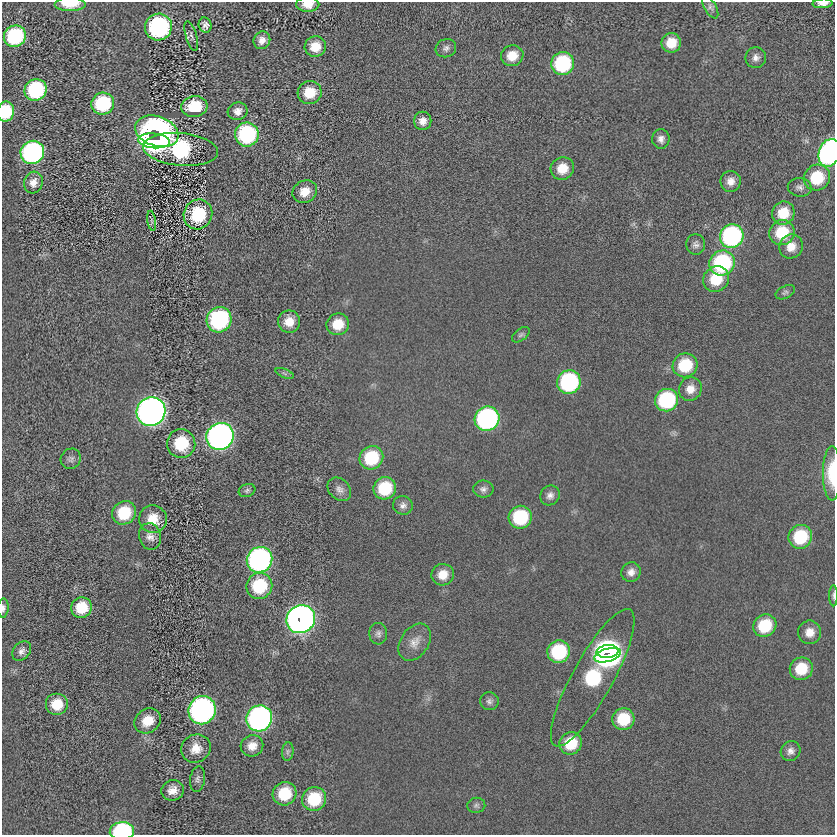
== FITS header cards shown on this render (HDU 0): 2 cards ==
NAXIS1  =                  833
NAXIS2  =                  833

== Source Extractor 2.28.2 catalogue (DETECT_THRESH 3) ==
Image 833 x 833 px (HDU 0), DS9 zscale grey, 1 PNG px = 1 image px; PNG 837 x 837 px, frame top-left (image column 1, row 833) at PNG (2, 2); each listed source drawn as its Kron ellipse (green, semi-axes under 4 px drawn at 4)
Background -0.0171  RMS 5.4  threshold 16.1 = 3 sigma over >= 5 px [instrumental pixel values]
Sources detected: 107; all 107 listed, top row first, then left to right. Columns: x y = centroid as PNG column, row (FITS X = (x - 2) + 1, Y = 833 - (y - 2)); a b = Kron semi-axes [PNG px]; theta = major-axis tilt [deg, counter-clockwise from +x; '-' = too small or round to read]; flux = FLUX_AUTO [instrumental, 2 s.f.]
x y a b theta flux
823 3 10 5 4 2300
70 4 16 6 0 8300
308 4 11 7 -1 3800
710 7 12 6 -60 1200
205 25 7 6 - 1500
158 27 13 13 - 51000
15 36 11 10 - 39000
191 36 15 5 -74 1400
262 40 9 8 - 2500
671 43 10 9 - 7000
315 47 11 10 - 6000
446 48 10 9 - 1500
512 56 11 10 - 6100
756 58 10 10 - 2100
563 63 12 11 - 34000
36 90 11 10 - 37000
310 92 12 11 - 8500
103 104 11 11 - 28000
194 107 13 10 7 13000
238 111 10 8 18 2600
6 112 10 8 80 18000
423 121 9 8 - 2700
157 131 22 15 -19 140000
247 134 12 12 - 41000
661 139 10 8 -89 1900
154 141 16 7 -5 85000
181 149 37 16 -5 45000
32 152 12 11 - 94000
829 153 14 10 70 110000
562 168 12 11 - 6800
817 178 13 12 - 16000
731 181 10 10 - 3000
33 183 11 9 73 2700
800 187 12 9 -5 1800
305 192 13 11 34 5200
783 213 12 11 - 8700
198 214 15 14 - 19000
152 221 10 3 -81 590
782 233 13 12 - 14000
732 236 12 11 - 65000
696 244 10 9 - 1600
791 246 12 11 - 4500
722 263 13 12 - 43000
716 279 13 12 - 11000
785 292 10 6 26 990
219 320 13 12 - 49000
289 322 11 11 - 5200
338 324 11 11 - 7900
521 335 10 6 37 970
685 365 12 12 - 16000
285 373 10 3 -21 620
569 382 12 11 - 49000
690 389 12 11 - 4000
666 400 12 11 - 34000
151 411 15 14 - 270000
487 419 12 12 - 85000
220 436 14 13 - 200000
181 444 14 14 - 15000
371 458 12 11 - 19000
71 459 10 9 - 1400
832 473 27 9 -90 12000
385 488 11 11 - 16000
339 489 13 10 -45 2200
483 489 10 8 0 1600
247 490 8 6 19 930
550 495 10 9 - 2000
403 505 10 9 - 1700
124 513 12 11 - 14000
520 517 11 11 - 24000
153 519 14 14 - 7200
150 536 13 11 -77 2700
800 537 12 11 - 18000
259 560 13 12 - 120000
631 572 10 9 - 2500
443 575 11 10 - 5200
259 586 13 12 - 20000
833 596 10 4 89 840
3 608 10 5 87 1100
82 608 10 10 - 11000
301 619 15 13 39 270000
765 626 12 11 - 15000
810 632 12 11 - 4300
378 634 11 9 -86 1500
415 642 20 14 56 4500
22 651 11 8 49 1700
607 651 11 6 5 130000
559 652 11 11 - 24000
608 655 13 6 17 150000
801 669 11 11 - 11000
593 678 78 20 61 63000
489 701 9 9 - 1400
57 704 11 11 - 8400
202 710 14 13 - 120000
259 718 13 12 - 130000
623 719 11 11 - 14000
148 721 14 11 36 7400
571 743 11 11 - 12000
252 746 11 10 - 4000
196 749 15 14 - 5400
288 751 9 5 84 1100
791 751 10 9 - 2100
198 779 13 7 81 1400
173 790 11 10 - 3500
285 794 12 11 - 13000
314 799 12 12 - 15000
476 805 9 7 8 1100
122 831 12 8 5 41000
At the frame edge (FLAGS 8, measured only in part): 9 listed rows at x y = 823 3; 70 4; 308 4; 6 112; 829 153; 832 473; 833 596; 3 608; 122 831